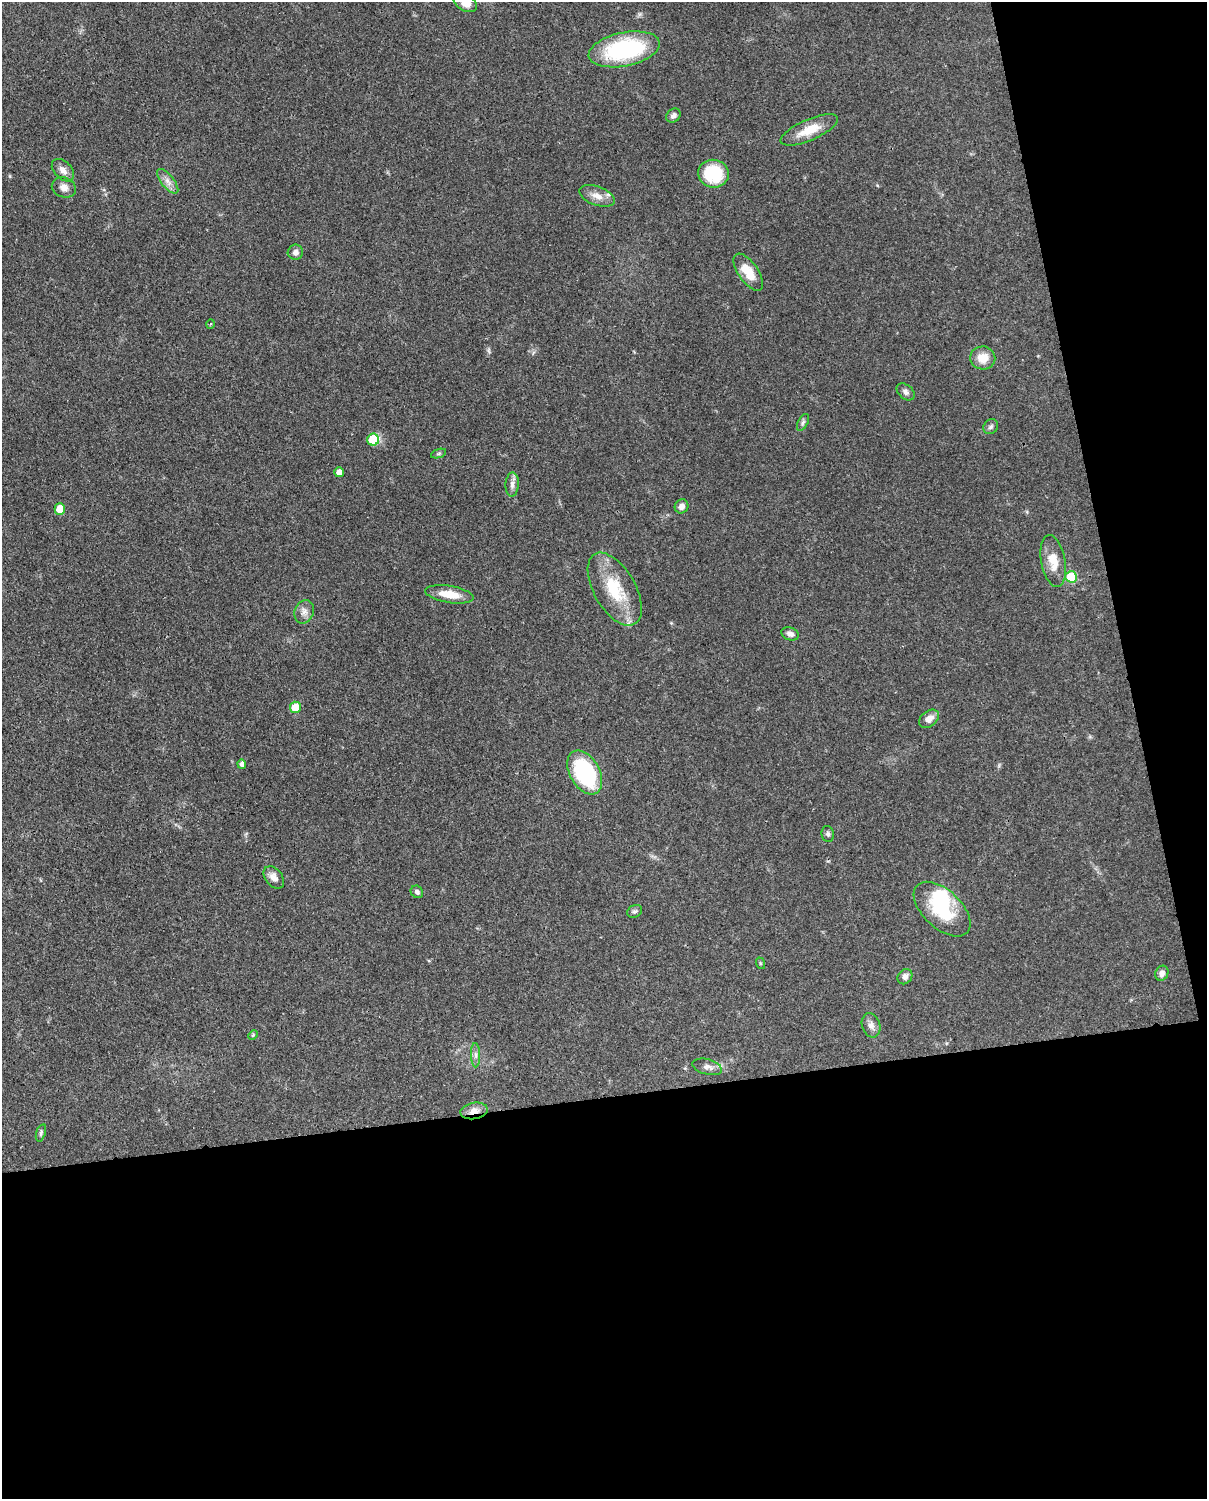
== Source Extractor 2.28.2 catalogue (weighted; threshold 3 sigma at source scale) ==
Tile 12 of 4 x 3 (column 4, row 3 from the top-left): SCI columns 3706-4910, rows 266-1762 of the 5002 x 4908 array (HDU 1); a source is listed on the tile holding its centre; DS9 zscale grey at full resolution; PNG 1209 x 1501 px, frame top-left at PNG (2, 2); each listed source drawn as its Kron ellipse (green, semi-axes under 4 px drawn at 4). Shown black and unused: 33% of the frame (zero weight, under 3 of 4 exposures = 7% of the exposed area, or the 3 px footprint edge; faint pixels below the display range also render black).
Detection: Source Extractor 2.28.2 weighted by HDU 2 'WHT'; one run over the whole footprint, this tile lists its part. Background 0.101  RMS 0.004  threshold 0.0182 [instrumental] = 3 sigma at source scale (4.5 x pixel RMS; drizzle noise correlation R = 1.50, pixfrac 1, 0.05/0.05 arcsec/px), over >= 5 px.
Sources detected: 48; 1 inside a brighter object's white glare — neither listed nor drawn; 1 inside a brighter listed object's ellipse — not listed separately; the other 46 listed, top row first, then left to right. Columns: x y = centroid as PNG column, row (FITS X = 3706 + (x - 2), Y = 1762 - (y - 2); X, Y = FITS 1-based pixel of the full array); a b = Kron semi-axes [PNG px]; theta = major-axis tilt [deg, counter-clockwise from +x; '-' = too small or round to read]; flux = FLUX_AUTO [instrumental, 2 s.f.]
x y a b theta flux
465 3 12 8 -28 3.8
624 49 36 17 11 49
673 116 8 6 39 1.4
809 130 31 10 24 8.6
63 170 13 8 -45 2.6
713 174 15 14 - 19
168 181 15 6 -52 2.5
64 187 12 10 -20 2.7
597 196 18 9 -20 4.2
295 252 7 7 - 1.6
748 272 21 10 -55 8.2
211 324 5 3 - 0.42
983 358 12 11 - 5.9
906 392 10 7 -40 1.5
803 422 9 5 63 0.93
991 427 8 7 - 1.1
373 440 6 6 - 15
439 454 8 3 19 0.66
339 472 5 4 - 2.7
512 484 12 6 86 2
682 506 7 6 - 2
60 509 6 5 - 6.8
1053 561 26 12 -79 7.3
1071 577 6 5 - 20
615 589 40 21 -60 19
449 594 24 8 -9 7.5
304 612 12 9 69 2.4
790 634 9 6 -20 1.7
295 707 6 5 - 10
929 719 11 7 38 3.2
242 764 5 4 - 1.4
585 772 24 15 -61 40
828 834 8 6 -79 0.92
274 877 12 8 -51 2.8
417 892 7 5 -43 1.2
942 909 34 19 -43 23
635 911 8 6 28 0.97
760 963 6 4 -72 0.45
1162 973 8 6 62 1.9
905 977 8 6 47 2.1
871 1025 12 9 -74 2.3
253 1035 5 3 - 0.4
476 1055 12 4 -89 1.5
707 1067 15 7 -15 2.2
474 1111 14 8 11 3.5
41 1133 9 4 73 0.82
Overlapping masked pixels (flux is a lower limit): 1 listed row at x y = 474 1111
Isophote crosses this tile's border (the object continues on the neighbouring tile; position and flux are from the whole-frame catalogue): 1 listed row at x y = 465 3